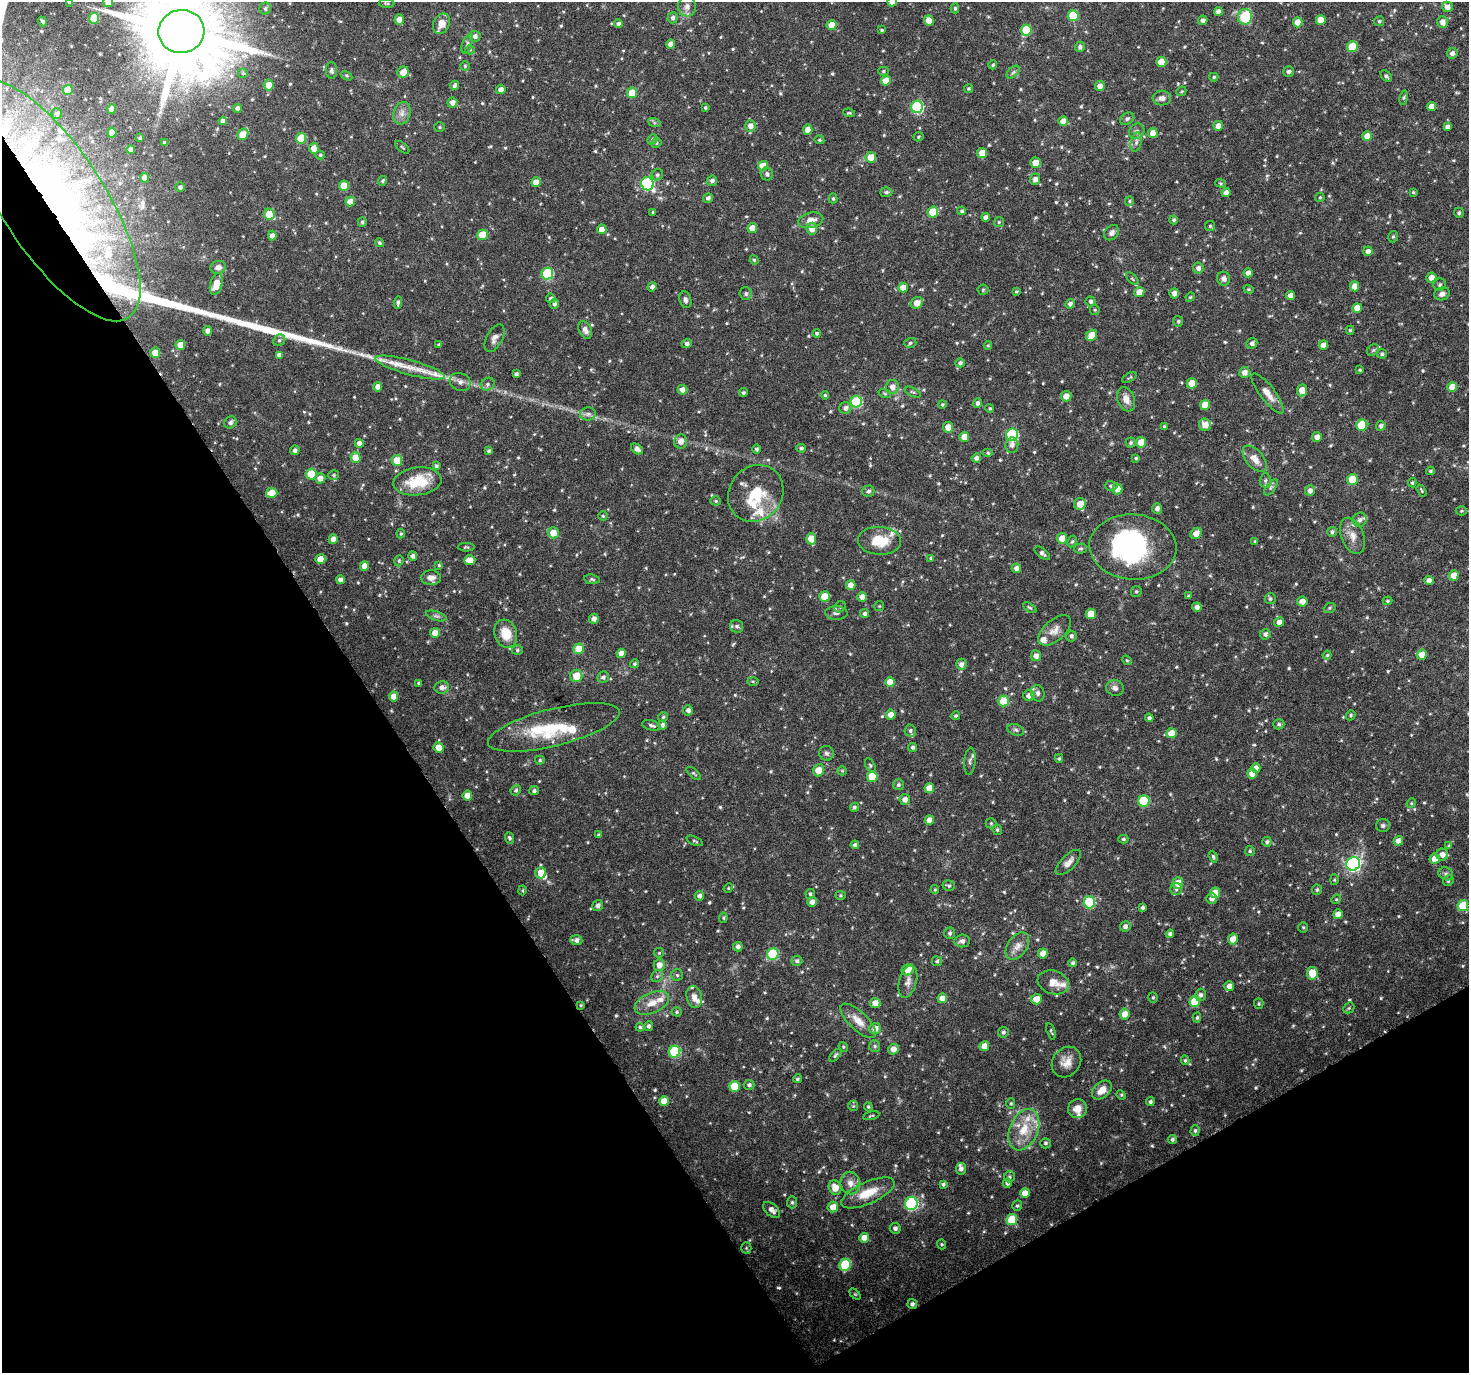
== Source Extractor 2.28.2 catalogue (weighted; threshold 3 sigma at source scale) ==
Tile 14 of 4 x 4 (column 2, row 4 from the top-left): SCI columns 1473-2939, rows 120-1490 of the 5881 x 5789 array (HDU 1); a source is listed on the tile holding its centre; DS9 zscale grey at full resolution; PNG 1471 x 1375 px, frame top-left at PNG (2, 2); each listed source drawn as its Kron ellipse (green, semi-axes under 4 px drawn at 4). Shown black and unused: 32% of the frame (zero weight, under 5 of 10 exposures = <1% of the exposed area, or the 3 px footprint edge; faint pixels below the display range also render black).
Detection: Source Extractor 2.28.2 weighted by HDU 2 'WHT'; one run over the whole footprint, this tile lists its part. Background 0.035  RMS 0.0019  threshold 0.00757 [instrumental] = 3 sigma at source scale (4.09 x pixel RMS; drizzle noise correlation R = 1.36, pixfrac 0.8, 0.0396/0.0396 arcsec/px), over >= 5 px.
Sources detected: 697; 1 too faint to see at this stretch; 4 inside a brighter object's white glare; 3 long thin detections or spike segments (spike, bleed or trail) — neither listed nor drawn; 35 inside a brighter listed object's ellipse — not listed separately; of the other 654, all 500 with FLUX_AUTO >= 0.206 (the completeness limit of this list) listed and drawn (154 fainter detections not listed), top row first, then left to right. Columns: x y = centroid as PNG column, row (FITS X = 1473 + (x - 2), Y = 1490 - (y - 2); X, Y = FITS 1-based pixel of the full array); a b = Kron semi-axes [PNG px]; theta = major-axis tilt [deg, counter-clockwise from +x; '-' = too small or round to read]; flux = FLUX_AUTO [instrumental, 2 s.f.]
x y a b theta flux
69 2 4 3 - 0.26
108 2 5 5 - 1.7
892 2 5 4 - 1.5
387 3 8 3 -2 0.27
687 6 10 9 - 0.92
1447 7 5 5 - 1
955 8 5 4 - 0.31
265 9 6 5 - 0.51
1218 11 4 4 - 0.89
1073 16 5 5 - 7.3
1245 17 8 7 - 9.2
94 18 5 5 - 6.5
673 18 5 5 - 0.55
399 20 5 4 - 1.7
1203 20 5 4 - 0.7
1321 20 5 5 - 2.2
42 21 5 3 - 0.35
929 21 5 5 - 1.6
1379 21 5 5 - 0.29
1298 22 5 4 - 1.6
1442 22 6 5 - 1.1
441 24 11 8 64 1.9
618 24 4 4 - 0.57
831 25 5 5 - 2.3
882 30 3 3 - 0.22
1026 30 5 5 - 6.7
181 32 23 21 10 3200
475 36 6 5 - 0.64
467 44 10 5 70 0.45
671 44 4 4 - 1.2
1080 47 5 4 - 0.48
1352 47 5 5 - 5.6
470 50 5 4 - 0.23
1452 53 5 5 - 0.67
1161 62 5 5 - 2.6
993 65 4 4 - 0.26
465 66 5 5 - 0.27
331 70 8 5 -89 0.46
883 71 5 4 - 0.27
403 72 6 5 - 1.9
1013 72 8 4 45 0.4
1288 72 5 5 - 0.49
243 73 5 5 - 0.25
347 76 6 4 -31 0.22
1386 76 6 4 -45 0.38
1214 77 4 4 - 0.24
886 81 5 5 - 2.3
268 85 5 5 - 1.7
454 85 5 4 - 0.44
1100 86 5 4 - 1
501 89 5 4 - 0.96
969 89 4 4 - 0.26
68 90 5 5 - 3.5
1181 91 5 4 - 0.23
632 93 5 5 - 4.5
1162 98 9 7 3 0.84
1404 98 7 3 81 0.26
452 103 5 5 - 1.1
1431 106 4 4 - 1.5
917 107 6 6 - 19
237 108 4 4 - 0.62
705 108 3 3 - 0.23
112 109 5 4 - 1.7
402 113 11 8 73 1.1
849 113 6 3 -7 0.23
57 114 5 5 - 0.55
1127 119 7 5 32 0.45
223 121 4 4 - 0.73
1063 121 5 5 - 1.7
654 122 6 4 -20 0.31
750 126 5 5 - 1.1
1218 126 5 5 - 1.1
1447 126 4 4 - 0.53
440 127 5 4 - 0.22
808 130 5 4 - 1.8
1137 131 8 7 - 0.55
112 133 5 4 - 1.8
1153 133 5 5 - 2
243 134 6 5 - 3.2
1367 136 5 5 - 1.9
919 137 5 4 - 0.25
140 138 3 3 - 0.32
301 138 5 5 - 5.1
652 139 5 4 - 0.3
819 140 5 4 - 0.23
1136 142 10 5 77 0.6
165 143 3 3 - 0.42
656 143 5 4 - 0.29
402 147 8 3 -39 0.24
314 148 5 4 - 1.8
131 150 4 4 - 0.97
982 153 5 5 - 2.6
320 155 5 4 - 0.28
871 157 5 5 - 2.8
1036 163 5 5 - 2.5
763 166 5 5 - 2
767 174 6 6 - 0.5
657 175 6 5 - 0.37
145 178 4 4 - 1.2
1035 179 5 5 - 0.84
382 181 5 4 - 0.31
712 181 5 5 - 0.55
536 182 5 4 - 1.8
1221 183 5 4 - 0.23
647 184 7 6 - 23
344 186 5 5 - 3.2
180 187 5 5 - 0.52
886 192 6 5 - 0.34
1226 192 5 4 - 0.78
1413 192 3 3 - 0.21
1320 197 5 4 - 0.21
708 198 5 5 - 0.52
833 198 5 4 - 0.27
52 200 140 52 -57 82
1129 201 5 4 - 0.22
350 202 5 4 - 1.7
962 211 4 4 - 0.33
653 212 4 4 - 0.22
933 212 5 5 - 4.8
1459 213 5 5 - 0.32
269 214 6 5 - 5.2
985 217 4 4 - 0.84
811 220 13 7 14 1.4
1174 220 4 4 - 0.33
362 222 5 4 - 0.33
999 222 5 5 - 0.24
1210 226 5 5 - 0.25
752 228 5 5 - 1.8
602 229 5 5 - 1.4
812 229 6 5 - 1.7
1112 233 8 6 47 0.79
482 235 5 5 - 4.4
272 236 5 4 - 0.96
1393 237 6 4 73 0.28
379 243 4 4 - 0.34
1368 251 5 4 - 0.88
754 260 5 4 - 0.22
218 267 8 6 14 0.85
1198 268 5 5 - 0.72
1248 273 4 4 - 1.1
547 274 6 5 - 14
1431 278 5 5 - 1.2
1132 279 8 3 -45 0.27
1224 279 7 6 - 0.73
216 284 11 6 75 2.3
1440 285 6 6 - 0.41
1355 286 5 4 - 1.7
652 287 4 4 - 0.62
903 287 5 5 - 1.7
1249 289 5 4 - 0.21
983 290 5 5 - 0.23
1016 291 3 3 - 0.21
1139 292 5 5 - 1.8
1174 293 5 5 - 0.84
746 294 6 6 - 0.41
1442 294 8 6 20 0.83
1290 295 4 4 - 0.91
1190 297 5 4 - 0.21
551 298 5 4 - 0.38
685 300 8 5 -72 0.51
1091 301 5 5 - 0.44
398 303 6 4 85 0.43
917 303 6 5 - 1.8
554 304 5 4 - 0.5
1070 304 5 4 - 0.66
1357 308 5 4 - 1.8
1095 310 5 5 - 0.22
1178 321 5 5 - 0.31
585 330 9 6 -63 0.89
1350 330 4 4 - 0.26
207 331 4 4 - 0.84
817 333 4 4 - 0.3
1091 335 6 5 - 3
494 338 15 8 62 0.93
279 340 6 5 - 0.34
687 343 5 4 - 0.54
910 343 6 5 - 0.33
1252 343 6 5 - 0.59
439 344 4 3 - 0.24
180 345 5 5 - 1.7
988 345 4 4 - 0.21
1323 345 5 4 - 1.4
1373 350 6 5 - 0.31
155 353 5 5 - 1.8
1382 354 5 5 - 0.4
279 355 4 4 - 0.75
960 363 5 4 - 0.45
410 367 36 7 -15 3.6
1360 370 4 3 - 0.23
1244 372 5 5 - 1.1
516 374 4 4 - 0.42
1129 377 8 3 29 0.24
460 382 11 8 -23 0.89
1192 383 5 5 - 3.2
488 384 7 6 - 0.47
378 387 4 4 - 1.2
892 387 7 6 - 1.1
1452 387 5 5 - 2.4
682 390 5 5 - 1
1302 390 6 5 - 2.1
913 392 9 4 -26 0.28
743 393 4 4 - 0.34
1268 393 24 7 -52 1.8
885 394 6 4 -19 0.23
825 395 4 4 - 0.23
1066 396 5 5 - 1.4
1126 399 12 8 -69 1.4
856 402 6 5 - 12
978 403 5 4 - 0.56
942 404 4 4 - 0.22
1205 405 5 5 - 2.5
845 408 6 6 - 0.72
990 408 4 4 - 0.22
588 414 8 6 2 0.55
230 422 6 5 - 0.57
1205 425 6 6 - 1.7
1362 425 5 5 - 6.5
1164 426 4 3 - 0.21
1381 426 5 4 - 0.57
948 427 5 5 - 2
1012 435 6 6 - 17
964 437 5 5 - 2.1
1317 437 5 5 - 0.96
681 441 7 6 - 1.2
1141 442 5 5 - 2.3
359 443 4 4 - 0.83
1131 443 5 5 - 0.29
1012 445 8 6 81 0.74
801 448 5 4 - 0.36
637 449 7 4 -38 0.79
757 449 4 4 - 0.37
295 450 5 4 - 0.59
489 451 4 4 - 0.29
988 453 5 4 - 0.25
356 458 5 5 - 2.9
976 458 5 4 - 0.61
1136 458 4 4 - 0.27
1255 459 15 8 -50 1.7
397 460 5 5 - 2.9
436 466 4 3 - 0.3
1430 471 4 3 - 0.24
311 474 5 5 - 4.8
334 475 5 4 - 0.29
320 478 5 5 - 1.3
1352 479 5 5 - 5.4
1265 480 7 5 87 0.37
417 481 24 14 7 5.7
1412 483 4 3 - 0.28
1111 486 6 5 - 0.41
1271 487 9 4 55 0.4
1117 489 5 5 - 1.5
868 491 6 6 - 0.45
1310 491 5 5 - 0.79
1421 491 6 3 -59 0.22
272 493 6 5 - 2.3
756 493 30 26 53 6.6
716 501 5 4 - 0.27
1080 504 6 6 - 2
1157 508 5 5 - 0.67
1461 511 6 4 1 0.24
603 516 4 4 - 0.24
1360 520 7 6 - 0.66
1332 532 5 5 - 0.39
553 533 5 5 - 2.1
1196 533 6 5 - 1.6
401 534 5 4 - 0.24
1353 536 19 11 -68 1.9
1062 538 5 5 - 1.8
333 539 5 4 - 1.5
811 539 6 5 - 2.9
880 541 21 14 -3 4.2
1072 541 6 4 61 0.26
1255 541 4 4 - 0.21
466 547 8 4 0 0.26
1133 547 43 32 -4 27
1081 549 6 5 - 0.34
1042 553 9 4 -38 0.52
413 556 4 4 - 0.57
931 558 4 3 - 0.3
320 559 5 5 - 2.4
470 560 5 5 - 1.8
399 561 6 4 70 0.26
439 565 4 4 - 0.21
364 566 5 4 - 1.7
1016 568 4 4 - 0.75
1454 575 5 5 - 1.7
431 578 10 7 -2 1.2
592 579 8 4 -7 0.3
340 580 4 4 - 0.68
1429 581 4 4 - 0.82
851 585 5 5 - 1.5
1136 591 5 5 - 0.29
824 596 5 5 - 3.4
1188 596 4 3 - 0.3
862 597 5 4 - 1.1
1270 599 5 5 - 0.35
1302 601 5 5 - 1.4
1388 601 5 4 - 0.24
879 606 5 5 - 0.21
840 607 6 5 - 0.32
1197 607 4 4 - 0.84
1030 608 7 4 -34 0.29
1330 608 6 4 21 0.28
836 613 11 6 -1 0.61
865 614 4 4 - 0.43
1091 614 5 5 - 2.9
436 616 11 4 -17 0.45
594 619 5 5 - 0.83
1279 622 5 4 - 1
737 626 7 6 - 0.5
1054 630 19 10 41 1.5
435 633 5 5 - 1.9
506 634 14 11 -72 3.5
1265 634 5 5 - 0.5
1071 636 5 5 - 0.45
578 649 5 5 - 2.9
517 650 5 5 - 0.29
621 653 5 4 - 1.4
1327 655 4 4 - 0.25
1422 655 5 5 - 1.7
1036 656 5 5 - 0.91
1127 660 5 4 - 0.21
634 664 4 4 - 0.31
961 664 6 5 - 0.76
576 676 6 6 - 2.5
603 677 6 5 - 0.44
753 681 6 4 -2 0.23
890 682 5 5 - 2.2
419 683 4 3 - 0.23
442 687 7 6 - 0.76
1115 688 9 7 -17 0.77
1038 693 8 7 - 0.58
393 696 5 5 - 1.8
1029 696 5 5 - 0.96
1004 701 5 5 - 4.6
688 710 5 5 - 0.72
891 715 5 5 - 1.4
1351 715 5 4 - 0.28
956 716 4 4 - 0.25
663 717 5 5 - 0.24
1149 718 4 4 - 0.43
1279 724 5 5 - 0.35
651 725 9 5 -14 0.46
662 725 4 4 - 0.51
554 727 68 18 14 10
1016 730 8 5 -20 0.42
910 731 6 5 - 0.41
1171 733 5 5 - 2.3
913 747 4 4 - 0.43
439 748 5 5 - 1.9
826 753 7 7 - 0.42
1059 758 4 3 - 0.25
540 760 5 4 - 0.27
970 761 14 5 85 0.58
870 765 8 4 -63 0.31
1256 768 5 4 - 1.1
818 770 6 5 - 2.1
842 771 5 4 - 0.21
694 773 9 4 -40 0.27
1252 774 5 5 - 1.7
872 777 5 5 - 4.8
898 785 5 5 - 0.39
929 788 5 5 - 2.3
516 790 5 4 - 0.36
534 791 5 4 - 0.38
467 796 5 5 - 2.1
905 799 5 5 - 1.1
1144 801 6 5 - 9.5
1411 803 5 4 - 0.21
854 807 4 4 - 0.38
929 820 5 4 - 1.4
991 823 5 5 - 0.27
1383 825 7 6 - 0.38
997 830 5 4 - 0.31
598 835 4 3 - 0.24
509 838 6 4 -67 0.33
1123 839 5 4 - 0.31
695 841 8 3 -24 0.23
1398 841 5 4 - 1.2
1267 842 5 4 - 0.41
855 845 4 4 - 0.45
1449 846 4 4 - 0.28
1250 851 5 5 - 0.27
1442 855 6 6 - 1.2
1213 857 6 3 -70 0.29
1435 859 5 5 - 1.8
1068 862 16 7 45 1.1
1353 864 7 6 - 39
541 873 5 5 - 2.9
1446 874 7 6 - 0.43
1334 880 5 4 - 0.21
1448 881 5 5 - 0.3
1178 883 5 5 - 2.6
949 886 6 5 - 0.34
728 888 5 4 - 0.21
1176 889 6 6 - 0.41
522 890 5 4 - 0.23
935 890 4 3 - 0.21
1317 890 5 5 - 0.33
1215 893 5 5 - 2.4
810 894 5 4 - 0.34
841 895 5 4 - 0.22
699 896 5 4 - 0.59
1211 899 5 5 - 0.8
1336 899 5 4 - 0.23
812 902 5 5 - 0.89
1089 902 6 6 - 10
598 906 6 5 - 0.6
1463 906 5 5 - 5.5
1143 908 4 4 - 0.43
1338 914 5 4 - 1.5
723 918 5 4 - 0.24
1125 926 5 5 - 0.59
1303 927 5 4 - 0.22
950 933 6 5 - 0.4
1170 934 4 4 - 0.5
1233 939 5 5 - 2
576 940 6 5 - 0.62
962 941 8 6 7 0.65
1017 946 15 9 54 1.4
738 947 5 4 - 0.59
659 953 5 4 - 0.21
1043 953 5 5 - 1.6
773 954 6 5 - 12
797 961 5 5 - 0.43
937 961 5 5 - 0.34
1073 963 4 4 - 0.38
659 965 6 5 - 1.5
908 970 6 5 - 1.9
1312 973 6 5 - 3.3
677 975 6 6 - 0.33
657 976 6 5 - 0.35
908 982 17 8 75 1.2
1053 982 16 11 -18 1.8
1229 986 5 5 - 1.1
1200 995 6 5 - 0.53
694 997 11 7 -78 1.2
1153 997 5 4 - 0.25
942 998 5 4 - 1.7
1036 999 5 5 - 2
1195 1001 5 5 - 5.5
652 1003 18 10 23 2.3
875 1003 5 5 - 1.7
1259 1004 5 4 - 0.24
581 1005 4 3 - 0.21
1349 1008 6 5 - 0.24
677 1012 5 4 - 0.29
1125 1014 5 5 - 1.6
1197 1017 5 4 - 0.3
858 1021 23 9 -44 2.1
649 1026 5 4 - 0.45
640 1027 4 4 - 0.27
875 1029 6 5 - 1.3
1051 1031 8 3 -73 0.22
1003 1032 5 5 - 0.39
875 1046 6 5 - 0.33
984 1046 5 5 - 1.8
843 1047 5 4 - 0.23
893 1049 5 5 - 1.3
674 1052 6 5 - 13
835 1055 7 4 47 0.36
1185 1060 5 4 - 0.27
1066 1062 16 13 51 1.9
797 1079 4 4 - 0.26
749 1085 5 5 - 0.47
735 1086 5 5 - 4.3
1102 1090 11 7 41 1.7
1121 1095 5 4 - 0.23
664 1101 5 5 - 2.7
1150 1101 4 4 - 0.37
1011 1104 5 4 - 0.24
853 1106 5 5 - 0.21
868 1107 4 3 - 0.21
1078 1109 9 9 - 1.6
871 1116 8 3 13 0.23
1024 1130 22 14 67 4.4
1195 1131 5 4 - 0.33
1172 1139 5 4 - 0.38
1045 1143 5 5 - 0.35
961 1169 6 5 - 0.57
1009 1177 6 5 - 0.36
850 1183 11 10 - 1.3
1007 1183 5 4 - 0.54
943 1184 4 3 - 0.36
835 1188 7 6 - 2.2
868 1193 29 11 24 3.7
1025 1193 5 4 - 2
792 1202 6 5 - 0.33
911 1204 6 6 - 24
1017 1206 5 5 - 0.29
833 1207 5 5 - 2
772 1210 10 6 -41 0.95
1012 1220 5 5 - 5.8
895 1228 5 5 - 0.53
864 1238 5 5 - 1.7
942 1244 5 4 - 0.24
746 1248 5 5 - 0.21
845 1265 6 5 - 9
855 1294 6 4 -44 0.23
912 1304 5 5 - 0.51
Overlapping masked pixels (flux is a lower limit): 1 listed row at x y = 52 200
Isophote crosses this tile's border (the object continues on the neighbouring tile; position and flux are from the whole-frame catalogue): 5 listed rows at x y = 69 2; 108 2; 892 2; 181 32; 52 200